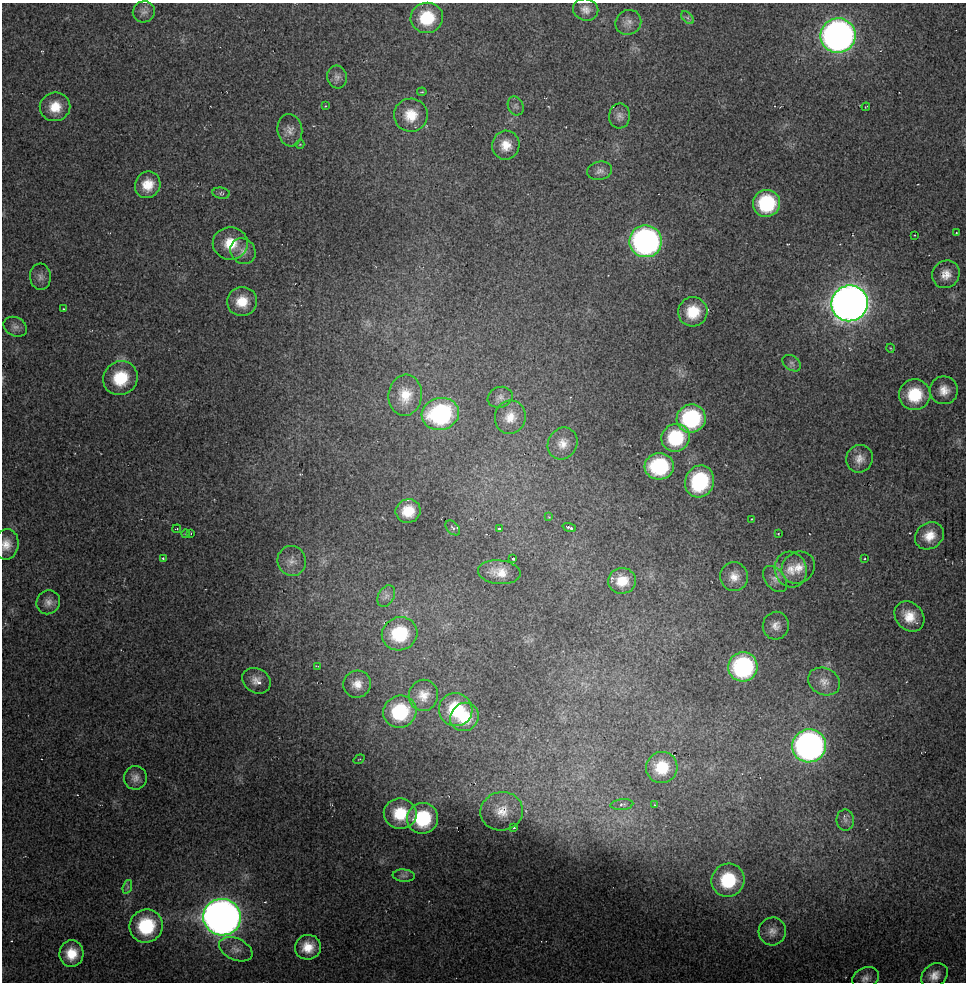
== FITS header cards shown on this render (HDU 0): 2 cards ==
NAXIS1  =                  964 / Axis length
NAXIS2  =                  980 / Axis length

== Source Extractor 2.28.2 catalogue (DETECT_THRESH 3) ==
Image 964 x 980 px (HDU 0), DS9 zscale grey, 1 PNG px = 1 image px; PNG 968 x 984 px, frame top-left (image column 1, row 980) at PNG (2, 3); each listed source drawn as its Kron ellipse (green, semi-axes under 4 px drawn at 4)
Background 27.5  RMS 1.7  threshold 5.16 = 3 sigma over >= 5 px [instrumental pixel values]
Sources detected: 106; all 106 listed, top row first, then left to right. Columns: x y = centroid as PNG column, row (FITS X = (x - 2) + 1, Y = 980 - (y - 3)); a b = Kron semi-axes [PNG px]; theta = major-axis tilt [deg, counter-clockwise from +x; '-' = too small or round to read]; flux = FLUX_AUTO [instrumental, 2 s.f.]
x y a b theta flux
586 10 13 11 -18 880
144 12 11 10 - 650
427 18 16 15 - 4700
687 18 7 4 -45 290
628 22 13 12 - 830
838 36 18 17 - 82000
337 77 11 10 - 630
422 92 5 3 - 120
325 106 2 2 - 81
516 106 9 7 -66 350
55 107 15 14 - 2400
866 107 4 2 - 74
411 115 17 16 - 2600
619 116 12 10 86 680
290 130 16 12 -82 990
300 144 4 3 - 83
506 145 14 13 - 1700
600 171 12 9 12 630
148 185 13 12 - 2200
221 193 9 5 -9 260
766 203 13 13 - 8200
956 233 3 2 - 77
915 235 2 2 - 73
646 241 16 16 - 43000
230 243 17 16 - 3000
243 251 13 12 - 980
946 274 14 13 - 1400
40 277 13 10 -85 710
242 302 15 14 - 2500
850 303 18 18 - 170000
63 309 2 2 - 74
693 312 15 14 - 3400
15 327 12 9 -27 640
890 348 4 3 - 86
792 363 10 7 -35 400
120 378 17 16 - 4900
944 390 14 14 - 1400
405 395 20 17 83 2600
915 395 16 15 - 4800
500 397 13 10 20 650
440 414 19 16 13 15000
510 417 17 15 72 1800
691 419 14 14 - 11000
676 438 14 13 - 6100
563 443 16 14 60 1500
859 459 14 13 - 1200
659 466 15 13 5 8900
700 481 16 14 67 9300
408 511 12 11 - 2500
549 517 4 4 - 93
751 519 3 2 - 70
453 528 9 5 -46 320
569 528 7 3 -19 240
177 529 4 2 - 95
499 529 3 3 - 190
186 534 4 3 - 100
191 534 3 2 - 88
778 534 2 2 - 92
929 536 15 12 34 2000
6 544 15 12 82 1500
163 558 4 3 - 180
513 559 3 3 - 230
865 559 3 2 - 100
292 561 15 14 - 1100
798 568 17 15 35 1800
791 569 18 16 -74 2100
499 572 21 12 -6 1800
734 577 14 14 - 1400
775 579 15 9 -50 820
622 581 14 13 - 2400
386 596 11 8 60 580
48 602 12 11 - 860
909 616 16 13 -48 2300
776 626 14 13 - 1100
400 634 18 16 20 6100
318 666 3 2 - 72
743 667 15 14 - 16000
256 681 15 12 -30 1100
824 682 16 13 -26 1300
357 684 14 13 - 1400
423 695 15 14 - 1500
456 710 17 16 - 5400
400 712 17 16 - 7600
464 717 15 13 46 3100
809 746 17 16 - 56000
359 759 6 3 34 92
662 767 16 15 - 3500
135 778 12 11 - 860
622 805 11 5 5 330
655 805 3 3 - 93
502 811 21 19 10 2500
400 814 16 15 - 4100
423 818 16 15 - 7200
845 820 10 9 - 690
513 827 3 3 - 250
404 876 11 6 -5 430
728 880 17 16 - 6400
127 887 7 4 71 260
222 917 19 18 - 170000
146 926 17 16 - 7400
772 931 14 13 - 1100
308 947 13 12 - 2200
236 949 17 10 -24 1100
71 954 13 12 - 2500
934 976 14 11 40 1300
865 978 14 10 27 790
At the frame edge (FLAGS 8, measured only in part): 1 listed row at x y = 6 544